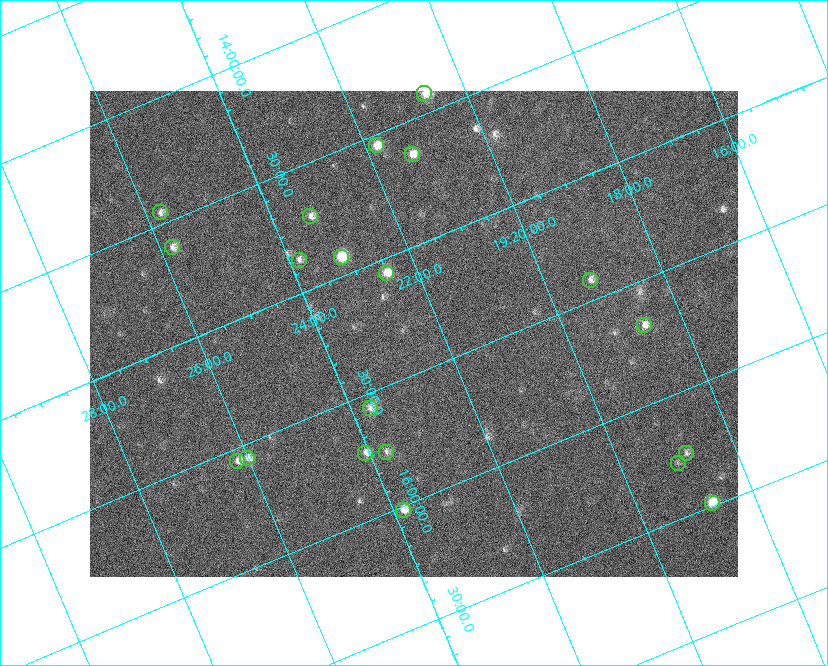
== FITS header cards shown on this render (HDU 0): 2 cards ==
NAXIS1  =                  648 / length of data axis 1
NAXIS2  =                  486 / length of data axis 2

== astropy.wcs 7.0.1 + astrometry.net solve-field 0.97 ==
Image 648 x 486 px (HDU 0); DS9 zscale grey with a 90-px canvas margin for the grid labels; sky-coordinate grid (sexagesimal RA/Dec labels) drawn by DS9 from the SOLVED WCS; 20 Tycho-2 reference stars matched to detected sources circled (green)
Header WCS: none
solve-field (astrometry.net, Tycho-2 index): SOLVED blind (the file carries no WCS)
Solved WCS: RA---TAN-SIP/DEC--TAN-SIP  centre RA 19:22:28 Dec +15:20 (290.62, +15.34 deg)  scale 15.3 arcsec/px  FOV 165.0' x 123.7'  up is -157 deg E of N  parity flipped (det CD > 0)
(file carries no celestial WCS; the grid is the blind solution)
Tycho-2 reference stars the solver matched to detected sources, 20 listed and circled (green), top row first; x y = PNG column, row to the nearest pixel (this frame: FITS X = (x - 90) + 1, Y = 486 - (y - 91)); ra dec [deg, ICRS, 3 dp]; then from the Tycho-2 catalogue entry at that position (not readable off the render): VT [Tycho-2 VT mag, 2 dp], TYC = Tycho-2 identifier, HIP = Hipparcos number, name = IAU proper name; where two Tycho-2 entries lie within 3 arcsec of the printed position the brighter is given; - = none
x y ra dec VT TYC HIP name
424 93 290.170 +14.419 7.86 1054-844-1 95082 -
376 145 290.452 +14.543 7.44 1054-679-1 - -
412 154 290.323 +14.634 7.66 1054-951-1 95132 -
160 212 291.441 +14.452 8.37 1067-789-1 - -
310 216 290.838 +14.713 8.21 1054-205-1 95303 -
172 247 291.451 +14.609 8.24 1067-445-1 95522 -
341 257 290.784 +14.921 6.67 1054-223-1 95287 -
299 260 290.960 +14.864 8.44 1054-411-1 - -
386 273 290.625 +15.059 7.77 1600-2349-1 - -
590 280 289.809 +15.416 8.37 1599-3313-1 94944 -
644 325 289.664 +15.681 7.94 1599-1947-1 94894 -
370 408 290.922 +15.560 8.69 1600-1874-1 - -
386 452 290.929 +15.760 8.70 1600-822-1 95334 -
365 453 291.017 +15.730 8.16 1600-168-1 - -
686 453 289.708 +16.250 8.60 1599-1761-1 - -
247 458 291.504 +15.557 8.17 1600-1630-1 95542 -
237 461 291.551 +15.552 8.28 1600-1749-1 95559 -
678 463 289.759 +16.274 9.33 1599-1589-1 - -
712 503 289.688 +16.488 7.07 1599-570-1 94905 -
403 510 290.960 +16.014 7.62 1600-1088-1 95346 -